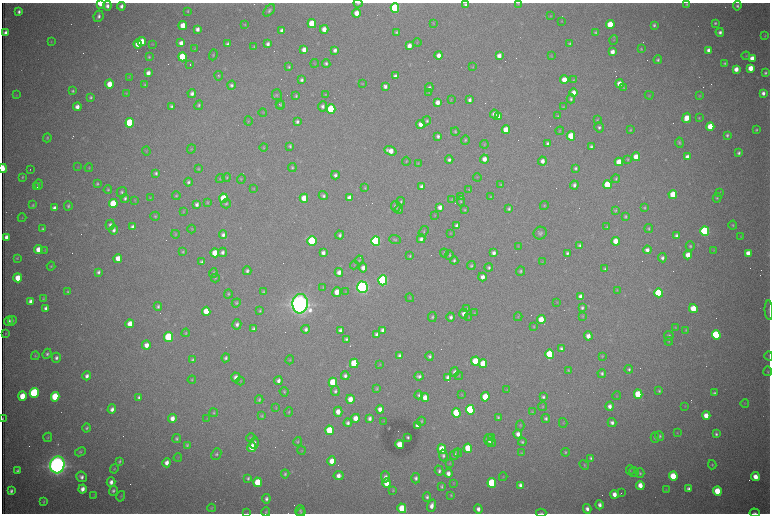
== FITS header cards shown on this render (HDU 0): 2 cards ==
NAXIS1  =                 1536 /fastest changing axis
NAXIS2  =                 1023 /next to fastest changing axis

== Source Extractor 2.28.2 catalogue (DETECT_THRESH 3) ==
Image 1536 x 1023 px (HDU 0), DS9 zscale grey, zoomed out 1/2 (1 PNG px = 2 x 2 image px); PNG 772 x 516 px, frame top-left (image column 1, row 1022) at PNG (2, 3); each listed source drawn as its Kron ellipse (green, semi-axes under 4 px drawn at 4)
Background 2930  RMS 33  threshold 100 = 3 sigma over >= 5 px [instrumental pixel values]
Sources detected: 607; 93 cannot appear on this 1/2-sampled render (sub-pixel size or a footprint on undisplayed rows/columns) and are neither listed nor drawn; of the other 514, the 500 brightest by FLUX_AUTO listed and drawn (14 fainter detections omitted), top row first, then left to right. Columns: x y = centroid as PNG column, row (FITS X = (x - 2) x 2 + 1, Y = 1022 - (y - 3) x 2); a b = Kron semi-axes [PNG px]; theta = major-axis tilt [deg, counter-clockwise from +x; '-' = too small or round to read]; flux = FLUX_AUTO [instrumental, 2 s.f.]
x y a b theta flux
100 3 4 3 - 2.0e+05
358 3 4 3 - 7.5e+03
518 3 4 3 - 4.9e+03
687 4 4 4 - 9.1e+03
465 5 4 4 - 1.5e+04
107 6 5 4 - 2.8e+04
121 6 4 4 - 2.6e+04
737 6 5 4 - 1.5e+04
395 8 5 4 - 1.1e+06
269 10 7 4 49 1.7e+04
188 11 4 3 - 7.2e+03
19 12 4 3 - 2.1e+04
356 13 4 4 - 8.4e+04
99 16 6 5 - 2.5e+04
551 16 4 3 - 5.4e+03
562 21 3 3 - 3.7e+03
433 23 3 3 - 4.7e+03
715 23 3 3 - 1.2e+04
245 24 3 3 - 5.7e+03
312 24 4 4 - 2.8e+05
183 25 4 4 - 1.1e+05
610 25 4 4 - 2.0e+05
654 25 3 3 - 1.4e+04
197 29 4 3 - 3.3e+04
324 29 4 4 - 6.6e+04
282 30 4 4 - 3.6e+04
396 32 4 3 - 1.1e+04
596 32 4 3 - 9.7e+03
720 32 4 4 - 2.4e+04
5 33 4 3 - 3.7e+04
765 36 4 3 - 6.2e+03
614 40 5 3 - 6.1e+03
51 41 4 3 - 5.0e+03
142 42 4 4 - 1.3e+05
417 42 4 2 - 4.5e+03
181 43 4 3 - 4.0e+04
570 43 4 3 - 8.2e+03
138 44 4 4 - 7.3e+04
152 44 3 3 - 4.7e+03
227 44 4 3 - 1.8e+04
268 44 4 3 - 2.3e+04
409 46 4 3 - 5.4e+04
254 47 3 3 - 7.5e+03
195 48 4 2 - 4.0e+03
641 49 4 3 - 6.9e+03
304 50 4 3 - 5.0e+04
335 50 4 3 - 2.7e+04
709 50 4 4 - 3.7e+04
612 52 4 3 - 4.7e+04
213 55 5 4 - 8.9e+03
439 55 4 4 - 5.0e+04
499 56 4 3 - 4.2e+04
551 56 3 3 - 4.0e+03
746 56 4 3 - 6.6e+03
149 57 4 3 - 9.7e+03
182 57 4 4 - 3.0e+05
752 58 4 4 - 5.8e+04
658 60 4 4 - 1.3e+04
315 63 4 3 - 4.3e+03
326 63 4 4 - 1.6e+04
725 63 4 3 - 1.1e+04
190 65 2 1 - 2.0e+05
289 67 4 3 - 9.1e+03
473 67 4 3 - 5.0e+03
751 68 4 4 - 9.4e+04
736 69 4 4 - 5.8e+04
148 73 4 3 - 4.1e+04
765 73 3 3 - 1.3e+04
219 76 5 4 - 8.8e+03
395 76 4 3 - 2.6e+04
129 77 4 3 - 4.9e+03
301 80 4 3 - 1.8e+04
564 80 4 4 - 1.0e+05
573 80 4 3 - 5.6e+03
109 84 4 4 - 1.1e+05
362 84 4 2 - 3.7e+03
619 84 4 4 - 6.6e+04
145 85 4 3 - 8.5e+03
231 85 4 4 - 1.8e+04
385 86 4 3 - 2.4e+04
429 88 4 4 - 2.0e+04
624 88 4 3 - 6.3e+03
73 91 4 4 - 1.0e+04
429 92 4 3 - 5.5e+03
574 92 4 4 - 5.6e+04
126 93 4 3 - 6.3e+03
192 93 4 4 - 2.7e+04
763 93 4 4 - 2.9e+04
16 95 4 3 - 4.0e+03
277 95 5 5 - 1.1e+04
325 95 3 3 - 4.7e+03
649 95 4 3 - 5.5e+03
296 96 4 3 - 1.0e+04
699 96 3 3 - 7.3e+03
91 97 3 3 - 1.2e+04
451 99 3 2 - 3.8e+03
571 99 4 4 - 1.3e+04
469 100 4 3 - 2.1e+04
437 102 4 3 - 4.9e+04
279 104 3 3 - 4.2e+03
199 105 5 4 - 1.2e+04
281 105 4 3 - 6.5e+03
171 106 3 3 - 1.4e+04
322 106 5 4 - 2.3e+04
77 107 4 4 - 4.4e+04
563 107 4 3 - 6.5e+03
331 109 5 4 - 6.0e+05
263 113 4 3 - 5.4e+03
494 114 4 4 - 3.4e+04
498 116 4 3 - 3.2e+04
558 116 4 3 - 6.1e+03
687 118 5 4 - 9.3e+04
699 118 3 2 - 5.8e+03
597 120 4 4 - 7.4e+03
248 121 5 2 - 5.2e+03
427 121 4 4 - 1.2e+04
297 122 4 3 - 1.8e+04
130 123 5 4 - 6.1e+05
421 124 4 4 - 6.3e+04
599 127 5 4 - 1.7e+04
710 127 4 4 - 1.6e+05
506 130 4 4 - 1.4e+05
630 130 4 3 - 7.1e+03
756 130 3 3 - 9.9e+03
560 131 4 3 - 5.3e+03
455 132 4 4 - 8.8e+03
727 135 4 4 - 1.4e+04
438 136 4 3 - 1.9e+04
571 136 4 4 - 2.3e+05
47 138 5 3 - 7.9e+03
465 140 4 4 - 8.9e+03
548 143 4 3 - 2.1e+04
679 143 5 4 - 1.2e+04
484 144 4 3 - 5.7e+03
290 146 4 3 - 1.1e+04
591 146 3 3 - 1.4e+04
263 147 4 3 - 6.6e+03
191 149 5 3 - 5.9e+03
146 151 4 3 - 5.3e+03
390 151 6 4 -19 7.2e+04
739 153 4 3 - 1.7e+04
636 157 4 4 - 9.9e+04
687 157 4 4 - 5.3e+04
484 159 4 4 - 5.2e+04
628 159 4 3 - 7.9e+03
449 160 4 4 - 1.9e+04
406 161 4 3 - 6.0e+03
542 161 4 4 - 3.9e+04
619 162 4 4 - 1.4e+05
418 163 4 3 - 5.5e+03
78 167 3 3 - 3.6e+03
292 167 4 4 - 1.0e+04
3 168 4 2 - 2.9e+05
89 168 4 3 - 6.0e+03
575 168 4 3 - 1.3e+04
198 169 4 3 - 7.3e+03
30 170 2 1 - 3.8e+03
156 173 4 4 - 1.5e+04
335 175 4 4 - 2.2e+04
22 177 3 3 - 7.6e+03
227 177 4 4 - 8.5e+03
477 177 4 3 - 5.5e+03
220 178 5 3 - 5.7e+03
241 179 4 4 - 7.5e+03
616 179 4 4 - 1.1e+04
188 182 4 3 - 1.5e+04
39 184 5 4 - 1.3e+04
97 184 4 3 - 1.1e+04
500 185 3 3 - 7.9e+03
574 185 4 4 - 2.3e+04
607 185 4 4 - 3.0e+05
421 186 4 3 - 2.3e+04
37 187 2 1 - 5.8e+03
253 188 4 3 - 4.6e+03
365 188 4 3 - 7.1e+03
108 190 4 4 - 9.1e+03
469 190 4 3 - 6.0e+03
122 192 5 5 - 1.5e+04
720 192 3 2 - 3.6e+03
673 194 4 4 - 1.8e+05
176 195 4 3 - 7.6e+03
323 196 5 3 - 1.7e+04
461 197 4 3 - 7.7e+03
491 197 3 3 - 5.1e+03
125 198 4 4 - 1.6e+04
150 198 4 3 - 4.9e+03
223 198 4 4 - 2.5e+05
304 198 4 4 - 1.3e+05
349 198 4 3 - 4.5e+04
717 198 5 4 - 9.5e+03
451 199 4 3 - 5.8e+03
135 200 4 3 - 4.8e+03
401 201 4 4 - 1.0e+04
461 201 5 3 - 8.0e+03
207 202 4 3 - 7.3e+03
113 203 4 4 - 2.5e+05
197 204 4 3 - 2.5e+04
226 204 5 4 - 1.1e+04
33 205 4 3 - 8.1e+03
544 205 4 3 - 6.9e+03
68 206 4 4 - 1.3e+04
396 206 5 5 - 2.3e+04
440 207 4 4 - 3.8e+04
54 208 4 3 - 3.7e+04
645 208 4 4 - 6.8e+03
399 209 4 4 - 1.1e+04
509 209 4 3 - 1.3e+04
465 210 4 3 - 8.1e+03
615 210 4 3 - 8.7e+03
183 211 4 3 - 4.4e+03
435 215 4 3 - 4.0e+03
155 216 5 4 - 1.0e+04
625 216 4 3 - 9.9e+03
22 218 4 2 - 4.0e+03
110 225 5 4 - 2.1e+04
733 225 4 4 - 9.7e+03
457 226 4 4 - 4.0e+04
133 227 4 3 - 3.0e+04
607 227 3 3 - 8.1e+03
649 228 4 4 - 9.5e+03
43 229 3 3 - 1.3e+04
192 229 4 3 - 4.7e+03
114 230 5 4 - 2.4e+04
424 231 6 3 55 8.2e+03
705 231 4 4 - 1.3e+06
450 233 4 3 - 4.6e+03
540 233 7 6 - 1.8e+04
175 234 4 3 - 6.6e+03
223 235 4 4 - 2.5e+04
340 235 4 4 - 1.7e+04
677 236 4 4 - 2.6e+04
741 236 3 3 - 4.0e+03
6 237 4 3 - 3.9e+04
421 239 4 4 - 2.3e+04
395 240 6 4 -20 1.1e+04
312 241 5 4 - 7.9e+05
376 241 5 4 - 1.7e+06
616 241 4 4 - 1.0e+05
580 245 4 3 - 1.6e+04
518 246 3 3 - 4.9e+03
690 246 4 4 - 1.1e+04
38 249 4 4 - 8.5e+04
45 250 4 3 - 4.8e+03
647 250 4 4 - 3.5e+04
714 250 4 3 - 4.4e+03
183 252 3 3 - 7.4e+03
222 252 4 4 - 2.3e+04
215 253 4 4 - 1.1e+05
323 253 4 3 - 3.1e+04
444 253 4 3 - 7.7e+03
494 253 4 4 - 2.9e+04
567 253 3 3 - 1.5e+04
748 253 4 4 - 6.2e+04
449 255 5 4 - 1.0e+04
688 255 4 4 - 9.0e+04
410 256 4 3 - 7.5e+03
17 258 3 2 - 8.0e+03
118 258 4 4 - 8.1e+04
662 258 4 4 - 2.2e+04
359 260 4 3 - 6.9e+03
454 260 4 4 - 1.5e+04
202 262 3 3 - 1.7e+04
542 262 3 3 - 5.5e+03
354 265 4 2 - 4.1e+03
471 265 4 3 - 1.1e+04
51 266 4 3 - 7.7e+03
363 268 5 4 - 3.8e+04
489 268 4 3 - 1.5e+04
605 269 3 3 - 1.1e+04
247 271 4 3 - 1.7e+04
521 271 5 4 - 1.2e+04
98 272 4 3 - 1.9e+04
339 272 4 4 - 4.6e+04
213 273 5 4 - 1.0e+04
482 277 4 4 - 4.2e+04
18 278 4 4 - 1.3e+05
215 278 4 3 - 6.5e+03
383 280 5 4 - 1.8e+06
323 287 4 3 - 5.1e+03
362 287 6 5 - 3.5e+06
67 291 3 3 - 9.3e+03
617 291 3 3 - 4.5e+03
263 292 4 3 - 1.0e+04
337 292 5 4 - 7.9e+04
346 292 4 3 - 5.5e+03
659 293 4 4 - 4.2e+05
228 294 4 4 - 9.5e+03
581 296 4 4 - 4.3e+04
43 298 4 3 - 6.3e+03
410 298 4 3 - 6.0e+03
31 301 4 3 - 4.1e+04
557 302 3 2 - 3.5e+03
236 303 5 4 - 1.1e+04
300 304 10 7 84 9.7e+06
158 306 4 3 - 1.5e+04
46 308 4 3 - 2.4e+04
467 308 4 3 - 4.5e+03
582 308 4 4 - 1.6e+04
693 308 4 4 - 1.6e+05
769 310 10 3 -87 1.1e+04
206 311 4 4 - 1.3e+05
260 311 4 3 - 8.9e+03
474 313 4 3 - 5.4e+03
464 314 5 4 - 3.7e+04
582 316 4 4 - 6.5e+03
432 317 5 4 - 1.1e+04
451 317 4 4 - 2.2e+04
469 317 3 3 - 4.8e+03
518 317 4 3 - 5.6e+03
541 320 4 4 - 1.3e+05
9 321 5 4 - 2.3e+04
12 321 4 3 - 8.0e+03
130 324 4 4 - 7.6e+04
237 324 5 4 - 2.4e+04
534 326 3 2 - 6.0e+03
675 328 4 3 - 4.8e+03
254 329 4 4 - 1.8e+04
306 329 4 4 - 2.1e+04
340 330 4 3 - 2.3e+04
383 330 4 3 - 3.0e+04
686 330 4 3 - 5.9e+03
186 333 4 3 - 7.7e+03
5 334 4 2 - 4.5e+03
377 334 4 4 - 2.7e+04
716 335 4 4 - 1.0e+06
588 336 4 4 - 5.1e+04
669 336 5 4 - 1.6e+04
168 337 5 4 - 5.7e+05
346 339 3 3 - 1.3e+04
669 341 4 3 - 6.3e+03
146 345 4 4 - 5.3e+04
561 348 4 3 - 1.7e+04
47 354 5 4 - 1.7e+04
550 354 5 4 - 3.7e+05
35 356 4 4 - 7.1e+03
399 356 4 3 - 2.0e+04
430 356 4 4 - 1.5e+04
602 356 4 3 - 6.6e+03
769 356 4 2 - 4.3e+03
56 358 5 4 - 2.2e+04
226 358 4 3 - 1.6e+04
192 360 3 3 - 1.1e+04
290 360 4 3 - 6.7e+03
475 361 4 4 - 2.8e+05
354 363 5 4 - 3.4e+05
380 364 3 2 - 4.0e+03
483 364 4 4 - 1.7e+05
629 369 4 4 - 1.2e+04
568 370 4 3 - 7.5e+03
768 371 5 4 - 7.9e+03
455 372 5 4 - 2.7e+04
602 373 4 4 - 1.6e+04
87 376 4 4 - 3.0e+04
345 376 4 4 - 2.2e+04
419 376 4 4 - 2.2e+04
459 376 4 3 - 5.9e+03
236 377 5 4 - 4.1e+04
448 377 4 3 - 3.6e+04
192 380 4 3 - 6.2e+03
240 381 4 3 - 4.7e+03
278 381 4 4 - 2.8e+04
333 382 5 4 - 3.1e+05
377 388 4 3 - 9.1e+03
507 390 4 3 - 4.5e+03
335 391 5 4 - 1.6e+04
659 391 4 3 - 1.1e+04
284 392 5 4 - 9.8e+03
34 393 5 4 - 9.9e+05
714 393 4 3 - 1.3e+04
638 394 4 4 - 3.0e+05
419 395 4 4 - 1.4e+04
462 395 3 2 - 3.6e+03
617 395 4 3 - 5.2e+03
22 396 4 4 - 1.3e+05
55 397 5 4 - 3.5e+05
139 397 4 3 - 1.9e+04
425 397 4 4 - 6.3e+04
485 397 5 4 - 1.9e+05
543 397 4 3 - 1.6e+04
350 399 4 4 - 8.1e+04
259 400 4 3 - 1.1e+04
745 403 4 3 - 4.8e+03
610 406 4 4 - 3.5e+04
685 406 3 3 - 5.3e+03
542 407 4 4 - 7.0e+03
276 408 4 3 - 5.1e+03
112 409 5 4 - 3.2e+04
380 409 4 4 - 4.7e+04
470 410 5 4 - 8.1e+05
289 412 5 3 - 7.4e+03
338 412 5 4 - 6.8e+04
532 412 4 3 - 6.5e+03
214 413 4 3 - 8.6e+03
456 413 5 4 - 4.6e+05
262 416 4 4 - 7.0e+03
706 416 4 4 - 8.5e+04
498 417 4 3 - 9.6e+03
172 418 4 4 - 5.5e+04
355 418 4 4 - 7.2e+04
370 418 4 3 - 2.4e+04
546 418 4 4 - 1.6e+04
3 419 3 1 - 7.5e+03
207 419 4 2 - 3.6e+03
384 421 3 3 - 4.3e+03
421 421 4 4 - 1.0e+04
348 423 4 3 - 2.1e+04
563 423 5 3 - 5.8e+03
612 423 4 4 - 2.6e+04
418 425 4 3 - 4.6e+04
520 425 5 4 - 8.0e+03
87 428 5 3 - 1.2e+04
329 430 5 4 - 2.8e+05
677 433 4 3 - 4.7e+03
518 434 4 4 - 4.0e+04
716 434 4 3 - 1.5e+04
660 436 5 4 - 1.2e+04
48 437 5 4 - 8.1e+03
408 437 3 3 - 1.2e+04
491 437 2 1 - 1.4e+05
655 437 5 4 - 1.2e+04
177 438 4 4 - 1.3e+04
251 438 5 3 - 7.1e+03
489 439 5 4 - 4.9e+04
298 442 4 3 - 7.9e+03
522 442 4 3 - 1.2e+04
254 443 6 4 85 2.6e+04
491 443 4 3 - 3.3e+04
187 445 4 3 - 1.1e+04
400 445 4 4 - 1.6e+05
252 447 5 4 - 1.2e+05
468 448 4 4 - 2.5e+05
442 449 4 4 - 2.0e+05
301 451 4 3 - 4.9e+03
80 452 6 4 27 1.2e+04
565 452 4 4 - 9.6e+03
458 453 4 3 - 6.5e+03
522 453 4 4 - 6.5e+03
216 454 6 4 65 1.4e+04
443 455 6 4 -85 1.8e+04
455 455 5 4 - 1.9e+04
178 458 4 3 - 4.7e+03
591 458 4 3 - 1.5e+04
119 461 4 3 - 1.2e+04
332 461 4 4 - 8.7e+04
167 463 5 4 - 4.5e+04
450 463 4 3 - 5.2e+03
57 465 8 7 - 7.9e+06
584 465 5 4 - 1.0e+04
712 465 4 3 - 7.7e+03
114 469 4 3 - 7.1e+03
630 470 5 3 - 6.8e+03
17 471 4 3 - 1.5e+04
439 471 5 4 - 1.8e+04
634 472 5 4 - 1.2e+04
448 473 4 4 - 3.9e+04
640 473 5 4 - 1.1e+04
285 474 4 4 - 1.1e+04
339 476 5 4 - 4.9e+04
673 476 4 4 - 2.8e+05
82 477 5 5 - 2.9e+04
385 477 5 4 - 3.2e+04
503 477 4 3 - 4.7e+03
755 477 4 4 - 8.9e+04
248 478 4 3 - 1.3e+04
416 478 5 4 - 2.2e+04
111 482 4 4 - 3.6e+04
258 482 5 4 - 2.2e+05
387 483 5 4 - 1.5e+05
454 483 4 3 - 4.0e+03
492 483 5 4 - 5.6e+05
520 485 4 3 - 2.6e+04
640 485 4 4 - 8.0e+04
442 486 4 3 - 1.1e+04
82 489 4 4 - 4.8e+04
689 489 4 3 - 2.9e+04
393 490 4 4 - 7.4e+03
666 490 4 3 - 5.0e+03
11 491 4 3 - 2.1e+04
113 491 5 4 - 1.7e+04
717 491 4 4 - 2.2e+05
621 493 2 1 - 5.4e+03
614 494 4 4 - 5.7e+04
94 495 4 3 - 4.2e+03
451 495 3 3 - 7.9e+03
121 496 5 3 - 7.2e+03
427 497 5 4 - 1.7e+04
266 499 4 4 - 2.1e+04
44 502 4 2 - 9.9e+03
600 505 4 3 - 3.2e+04
432 506 6 4 72 4.7e+04
212 508 4 3 - 6.4e+03
402 508 5 4 - 2.3e+05
478 509 5 4 - 3.3e+04
587 509 4 4 - 3.2e+04
300 511 5 5 - 1.3e+04
266 512 4 4 - 8.4e+03
247 513 3 3 - 4.0e+03
301 513 5 4 - 9.4e+03
541 513 5 3 - 8.6e+03
755 513 5 3 - 1.3e+04
At the frame edge (FLAGS 8, measured only in part): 9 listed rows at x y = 100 3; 358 3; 3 168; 769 310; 769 356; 3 419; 247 513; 541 513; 755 513
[14 fainter detections neither listed nor drawn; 93 sub-pixel or undisplayed-footprint detections neither listed nor drawn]